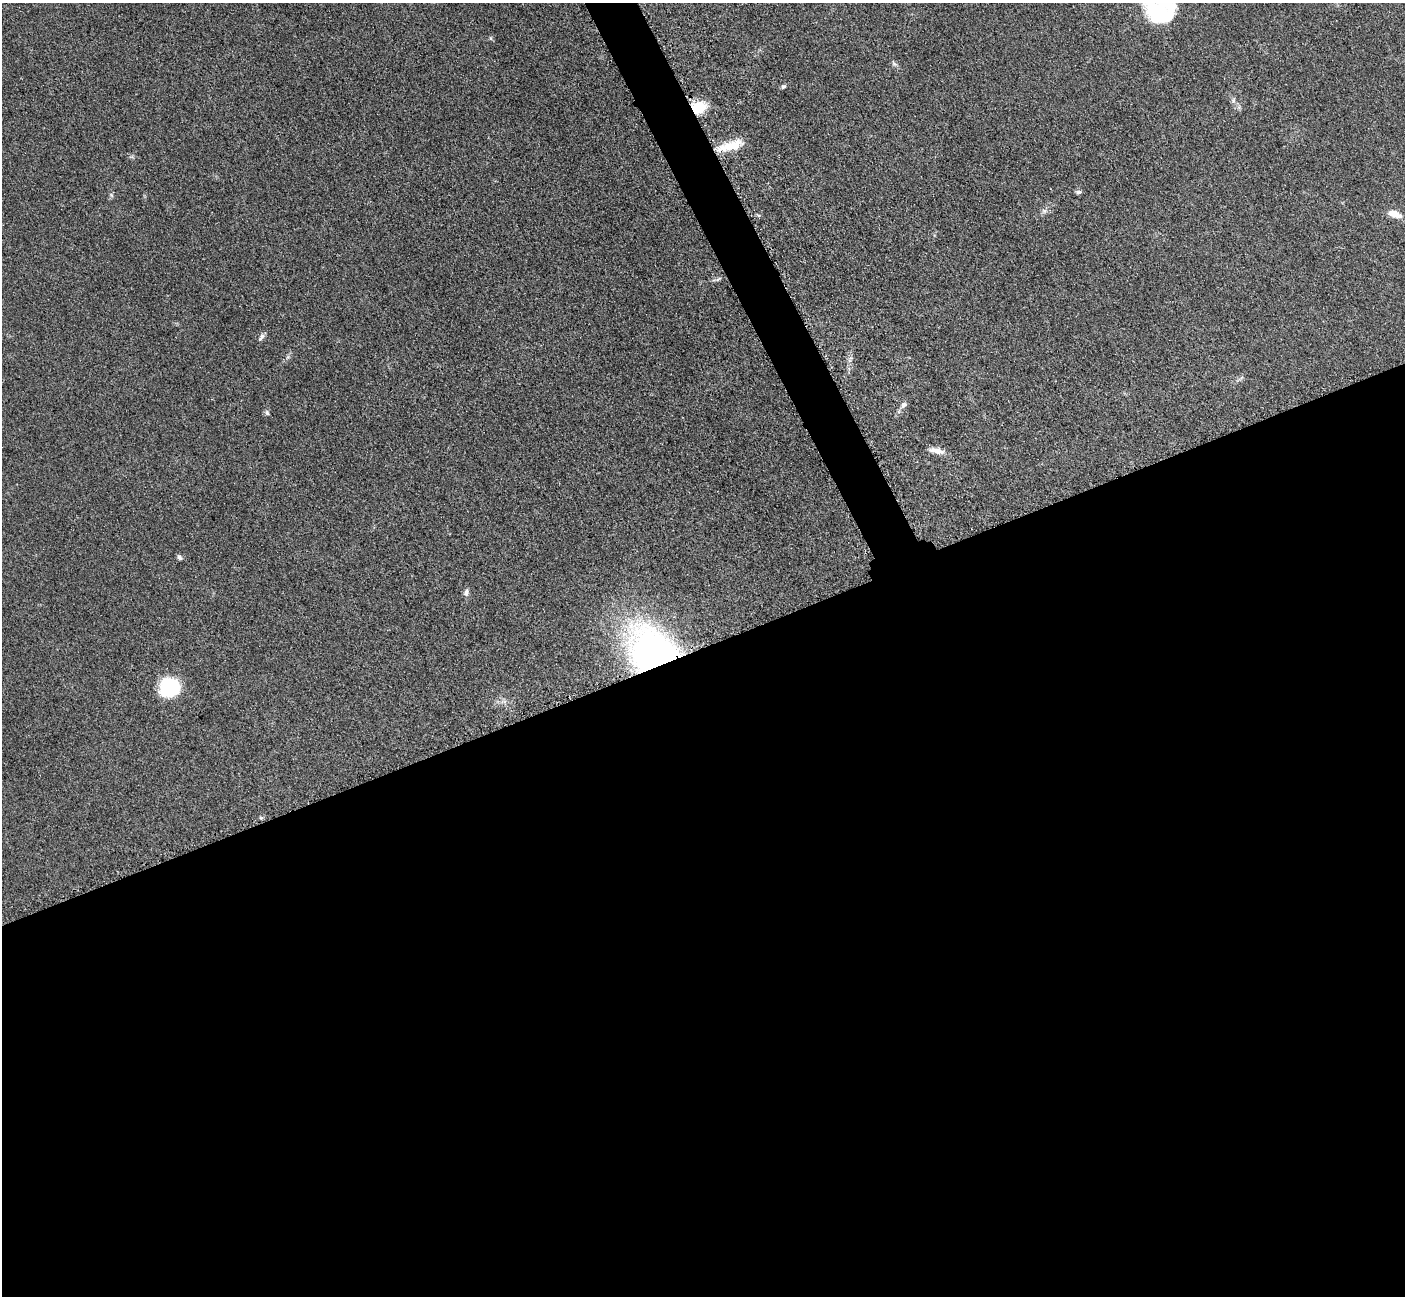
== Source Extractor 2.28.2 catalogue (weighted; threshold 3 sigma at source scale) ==
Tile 15 of 4 x 4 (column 3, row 4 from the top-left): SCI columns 2827-4229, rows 297-1590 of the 5699 x 5661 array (HDU 1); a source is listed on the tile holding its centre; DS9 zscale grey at full resolution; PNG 1407 x 1298 px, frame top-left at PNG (2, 3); no overlay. Shown black and unused: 52% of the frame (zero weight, under 3 of 5 exposures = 4% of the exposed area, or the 3 px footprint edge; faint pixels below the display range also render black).
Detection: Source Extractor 2.28.2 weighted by HDU 2 'WHT'; one run over the whole footprint, this tile lists its part. Background 0.0529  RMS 0.0055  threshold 0.0249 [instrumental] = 3 sigma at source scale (4.5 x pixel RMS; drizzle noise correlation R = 1.50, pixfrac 1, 0.05/0.05 arcsec/px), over >= 5 px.
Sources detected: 18; all 18 listed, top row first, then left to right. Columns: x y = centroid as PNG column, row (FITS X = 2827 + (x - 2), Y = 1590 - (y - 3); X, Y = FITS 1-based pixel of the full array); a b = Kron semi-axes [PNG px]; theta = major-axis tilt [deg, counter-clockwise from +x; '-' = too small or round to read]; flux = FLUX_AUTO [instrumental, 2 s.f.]
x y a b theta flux
1159 9 38 33 -35 50
894 64 8 5 -20 1.2
783 87 6 5 - 1
1233 100 7 5 70 1.3
699 107 17 13 22 13
730 146 35 11 16 12
1078 192 8 5 -4 1.2
111 195 7 4 -71 0.86
1044 211 6 6 - 1.4
1394 214 16 7 -17 6.5
261 337 12 5 57 1.6
904 405 10 6 49 2
267 413 7 5 -75 1.1
937 451 20 6 -11 4.2
179 557 7 5 -49 1.3
466 593 9 6 72 1.9
655 656 35 25 -50 400
170 688 18 18 - 37
Overlapping masked pixels (flux is a lower limit): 2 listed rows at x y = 699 107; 655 656
Isophote crosses this tile's border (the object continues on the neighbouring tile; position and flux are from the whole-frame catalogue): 1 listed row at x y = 1159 9